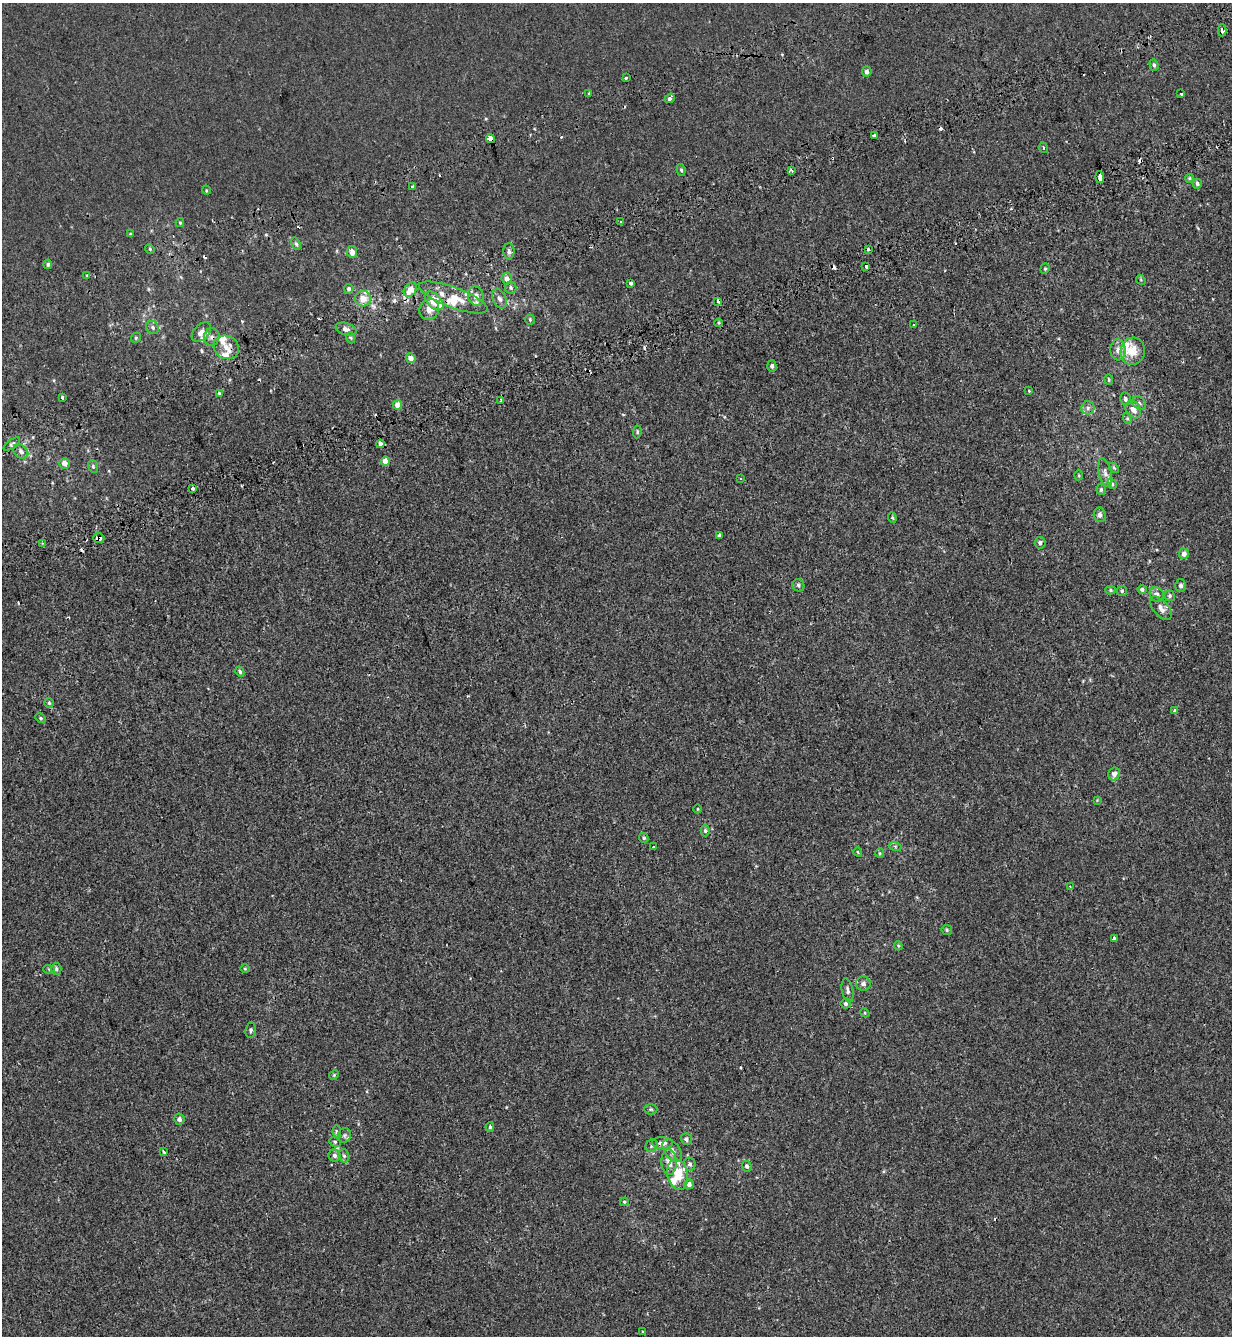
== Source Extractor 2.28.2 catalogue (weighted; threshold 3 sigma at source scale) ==
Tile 10 of 4 x 4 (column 2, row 3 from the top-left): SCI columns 1475-2704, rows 1487-2820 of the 5460 x 5640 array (HDU 1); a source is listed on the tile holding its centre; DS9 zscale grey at full resolution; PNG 1234 x 1338 px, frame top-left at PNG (2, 3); each listed source drawn as its Kron ellipse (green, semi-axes under 4 px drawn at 4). Shown black and unused: <1% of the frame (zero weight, under 2 of 3 exposures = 11% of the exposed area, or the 3 px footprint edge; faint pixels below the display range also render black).
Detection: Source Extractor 2.28.2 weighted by HDU 2 'WHT'; one run over the whole footprint, this tile lists its part. Background -1.86e-04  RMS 0.0033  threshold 0.0147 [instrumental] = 3 sigma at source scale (4.5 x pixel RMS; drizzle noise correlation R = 1.50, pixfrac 1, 0.0396/0.0396 arcsec/px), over >= 5 px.
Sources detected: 179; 22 cosmic-ray / hot-pixel residue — neither listed nor drawn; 15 inside a brighter listed object's ellipse — not listed separately; the other 142 listed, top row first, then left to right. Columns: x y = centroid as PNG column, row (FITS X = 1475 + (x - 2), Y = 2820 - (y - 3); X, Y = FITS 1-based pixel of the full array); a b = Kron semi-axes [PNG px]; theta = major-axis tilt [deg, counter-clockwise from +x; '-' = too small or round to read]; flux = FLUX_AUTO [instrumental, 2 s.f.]
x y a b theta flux
1222 30 6 3 -89 0.82
1154 65 6 4 -72 0.65
867 71 5 5 - 1.2
626 78 3 3 - 0.48
589 94 3 3 - 0.6
1181 94 3 3 - 0.84
670 98 5 3 - 1.5
874 135 4 3 - 2
490 139 4 3 - 37
1043 148 5 2 - 0.3
681 170 6 4 -78 0.55
791 170 3 3 - 0.89
1100 177 6 3 -84 4.6
1189 178 4 3 - 0.36
1197 184 5 4 - 0.69
412 187 3 3 - 0.72
206 190 4 3 - 0.28
180 222 4 4 - 0.31
621 222 3 3 - 2.9
130 234 4 3 - 0.26
296 244 6 4 -69 0.54
150 249 5 4 - 0.38
868 249 3 3 - 0.63
509 251 8 5 89 0.95
352 252 6 5 - 1.9
48 264 4 4 - 0.63
866 266 4 3 - 3.4
1045 269 5 4 - 0.45
86 276 3 2 - 0.55
507 279 6 5 - 1.7
1141 280 5 4 - 0.33
631 283 4 3 - 1.6
511 288 6 6 - 0.65
349 289 5 4 - 0.64
410 290 8 5 53 3.8
476 296 10 8 -67 1.8
453 297 36 10 -20 6.5
363 299 8 7 - 3.4
499 299 10 6 -65 1.2
434 301 11 7 -46 6.8
718 301 3 3 - 0.8
429 309 10 9 - 2.6
530 320 5 5 - 0.41
719 323 4 3 - 0.4
914 324 3 3 - 1
152 327 7 6 - 0.8
346 329 11 6 -17 1.5
201 332 11 7 45 2.1
212 337 8 8 - 1.3
136 338 5 4 - 0.44
351 338 5 3 - 0.36
226 347 13 11 -28 3.5
1118 350 10 7 87 1.8
1133 351 14 12 76 6.2
411 358 5 4 - 2.1
772 366 5 5 - 0.75
1109 379 5 4 - 0.44
1029 391 4 3 - 0.24
219 393 4 4 - 0.31
62 398 4 3 - 1.6
1125 399 6 5 - 0.77
501 400 3 3 - 0.45
1139 403 8 6 -46 0.84
398 405 4 4 - 3.3
1088 408 6 6 - 0.95
1133 410 9 7 -58 2.3
1127 418 6 4 -72 0.45
637 432 6 4 82 0.51
12 444 9 4 36 0.65
380 444 4 3 - 2
21 451 8 6 -44 1.1
385 461 4 4 - 2.9
65 463 5 5 - 1.8
93 466 6 5 - 0.49
1114 468 6 3 -45 0.39
1105 473 15 6 -77 1.5
1079 475 5 3 - 0.34
741 478 2 2 - 0.28
1112 484 5 4 - 0.42
192 488 4 3 - 0.47
1101 489 5 4 - 0.53
1100 515 7 6 - 1.3
892 518 5 4 - 0.38
719 535 4 4 - 1.3
99 538 5 5 - 4
43 543 3 3 - 0.4
1040 543 6 5 - 0.9
1184 554 5 5 - 1.7
798 585 6 5 - 0.62
1181 586 6 5 - 0.86
1142 589 4 4 - 0.88
1111 590 5 4 - 0.45
1122 591 5 5 - 0.47
1157 595 8 6 -51 1.3
1170 596 5 5 - 0.57
1161 608 14 7 -49 2
240 672 5 4 - 0.56
49 703 5 5 - 0.42
1174 710 3 3 - 0.93
41 718 6 4 -28 0.47
1114 774 6 5 - 1.6
1097 800 4 4 - 0.25
697 809 4 3 - 0.28
705 831 5 4 - 0.56
644 838 5 4 - 0.57
653 846 4 2 - 0.29
895 846 6 4 -19 0.46
858 852 4 3 - 0.26
880 853 4 4 - 0.37
1070 887 3 3 - 0.26
947 930 5 5 - 0.49
1114 938 4 3 - 1.1
898 946 4 3 - 0.33
49 969 6 4 -18 0.34
56 969 6 5 - 0.7
245 969 5 3 - 0.29
863 984 7 7 - 1.2
847 990 12 5 -80 1.1
846 1004 5 5 - 0.82
865 1013 5 3 - 0.32
251 1030 7 5 79 0.64
334 1075 5 4 - 0.34
650 1109 7 5 -1 0.54
179 1119 5 5 - 1
490 1127 4 4 - 0.46
337 1132 6 4 -80 0.53
344 1135 7 6 - 0.7
686 1139 6 5 - 0.9
335 1142 6 5 - 0.48
662 1143 10 6 -2 1.8
652 1146 7 5 56 0.61
672 1151 13 7 -55 1.8
164 1152 4 3 - 0.56
334 1155 6 6 - 0.87
344 1156 7 5 -73 0.64
669 1162 13 7 -87 3
690 1164 7 5 -77 0.85
747 1166 5 4 - 0.66
678 1174 15 10 -80 7.4
689 1184 5 5 - 1.4
624 1202 4 3 - 0.43
643 1332 3 3 - 0.37
Overlapping masked pixels (flux is a lower limit): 8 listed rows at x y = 1222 30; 490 139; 1100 177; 866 266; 212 337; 226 347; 380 444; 99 538